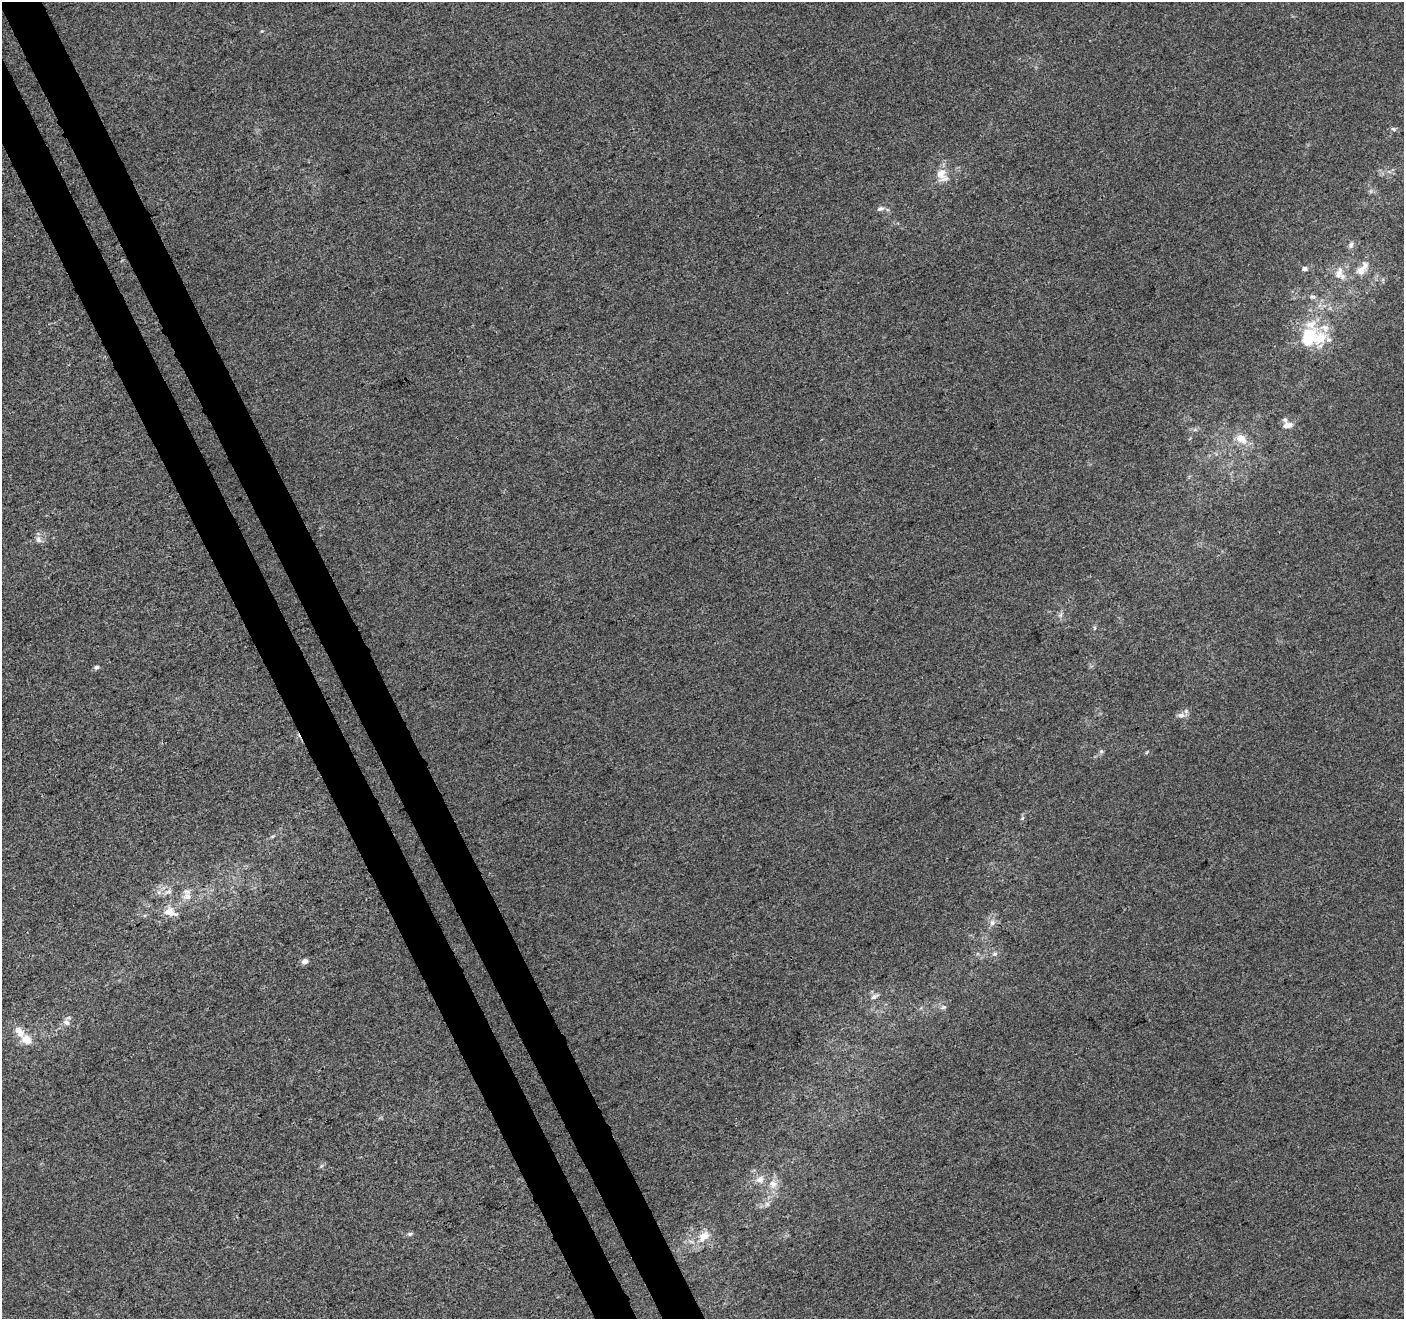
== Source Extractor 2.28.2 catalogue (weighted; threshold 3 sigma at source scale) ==
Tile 11 of 4 x 4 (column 3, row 3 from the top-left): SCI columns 2861-4262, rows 1488-2804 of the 5718 x 5551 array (HDU 1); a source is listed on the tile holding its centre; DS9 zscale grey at full resolution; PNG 1406 x 1321 px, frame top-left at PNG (2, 2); no overlay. Shown black and unused: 6% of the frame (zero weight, under 3 of 4 exposures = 5% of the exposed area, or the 3 px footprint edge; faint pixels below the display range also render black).
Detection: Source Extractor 2.28.2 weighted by HDU 2 'WHT'; one run over the whole footprint, this tile lists its part. Background -5.36e-04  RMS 0.0047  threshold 0.021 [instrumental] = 3 sigma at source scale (4.5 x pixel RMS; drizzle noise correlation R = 1.50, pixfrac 1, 0.0396/0.0396 arcsec/px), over >= 5 px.
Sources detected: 39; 1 inside a brighter object's white glare — not listed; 7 inside a brighter listed object's ellipse — not listed separately; the other 31 listed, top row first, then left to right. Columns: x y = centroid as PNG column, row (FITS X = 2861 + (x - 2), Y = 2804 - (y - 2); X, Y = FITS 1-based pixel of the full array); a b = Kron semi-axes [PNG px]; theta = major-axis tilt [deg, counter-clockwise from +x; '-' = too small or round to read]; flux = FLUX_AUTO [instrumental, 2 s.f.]
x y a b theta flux
941 174 17 14 82 6.1
880 209 9 6 18 1.5
1351 245 9 6 79 1.3
1305 269 6 5 - 1.1
1361 271 11 10 - 3.6
1339 273 17 9 63 4.5
1312 297 9 4 0 0.98
1311 324 31 18 -64 15
1288 425 14 8 14 2.8
1241 438 12 10 18 4.4
38 539 10 7 -58 1.9
1061 615 7 4 88 1.1
1094 628 6 4 72 0.59
96 667 5 4 - 1.7
1181 715 10 7 -1 2.2
169 892 8 6 23 1.6
187 896 12 11 - 3.7
169 912 16 9 -21 5.4
992 923 9 7 -88 2
995 954 7 5 19 1.1
304 961 5 4 - 3.5
875 996 12 5 27 1.6
943 1007 8 5 20 1.1
66 1022 9 7 -39 2.1
19 1031 20 10 -52 5.8
321 1166 6 4 71 0.69
760 1180 12 10 46 3.3
773 1184 13 10 -15 4.1
767 1204 6 6 - 1.3
410 1234 6 5 - 0.89
704 1236 12 9 36 5.5
Unlisted compact peaks at least as high as the median listed source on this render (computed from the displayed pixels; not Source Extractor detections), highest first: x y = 1394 129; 1101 751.